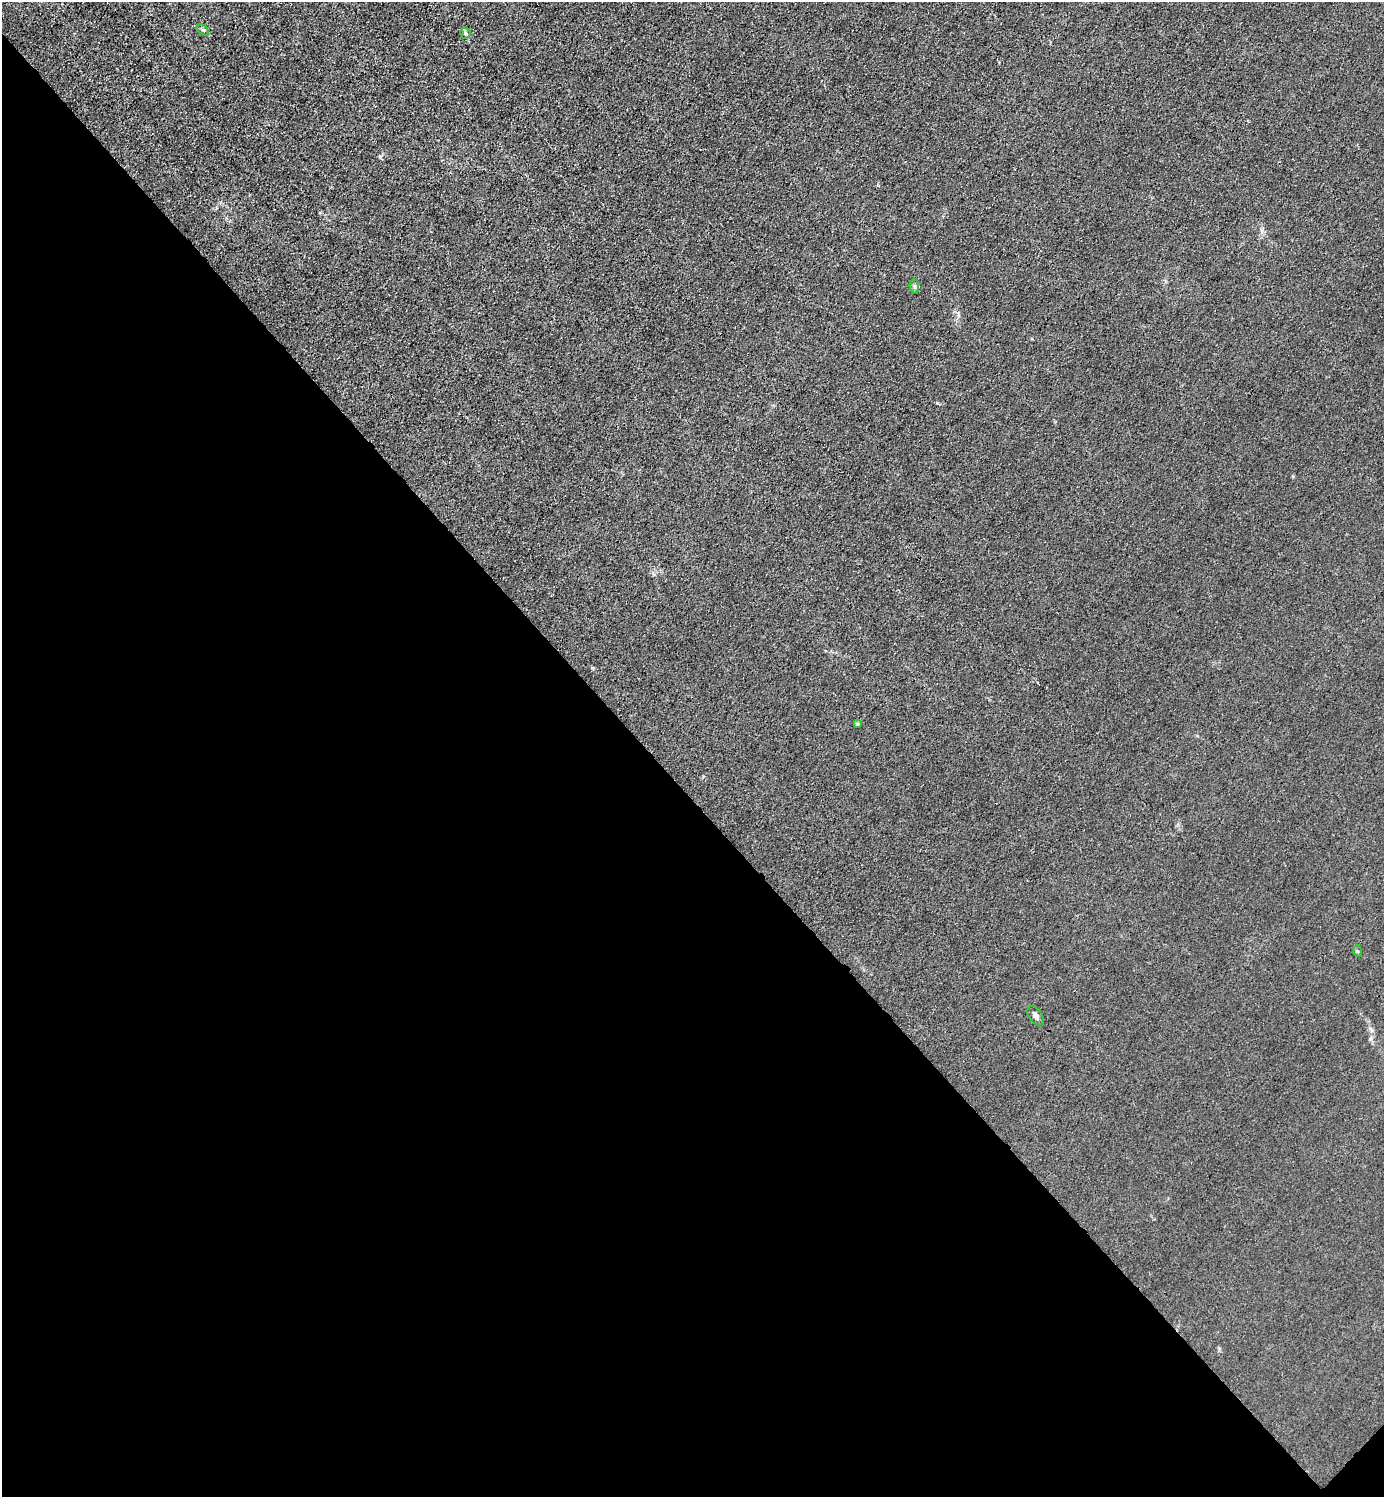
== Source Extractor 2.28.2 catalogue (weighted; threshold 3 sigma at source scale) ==
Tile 14 of 4 x 4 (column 2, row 4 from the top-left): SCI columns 1683-3064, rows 3-1497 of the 5985 x 5985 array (HDU 1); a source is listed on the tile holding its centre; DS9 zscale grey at full resolution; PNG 1386 x 1499 px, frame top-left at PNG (2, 2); each listed source drawn as its Kron ellipse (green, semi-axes under 4 px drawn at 4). Shown black and unused: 47% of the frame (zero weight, under 3 of 4 exposures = <1% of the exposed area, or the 3 px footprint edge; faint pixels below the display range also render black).
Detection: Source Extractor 2.28.2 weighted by HDU 2 'WHT'; one run over the whole footprint, this tile lists its part. Background 0.0213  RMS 0.0062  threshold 0.0279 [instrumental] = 3 sigma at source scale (4.5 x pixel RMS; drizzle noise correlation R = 1.50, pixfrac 1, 0.05/0.05 arcsec/px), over >= 5 px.
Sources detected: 6; all 6 listed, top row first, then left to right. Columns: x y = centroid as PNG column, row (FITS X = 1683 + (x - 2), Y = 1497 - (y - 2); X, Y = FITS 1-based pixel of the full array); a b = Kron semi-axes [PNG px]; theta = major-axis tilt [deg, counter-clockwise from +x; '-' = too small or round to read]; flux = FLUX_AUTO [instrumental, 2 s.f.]
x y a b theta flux
203 30 7 4 -44 0.95
465 33 6 5 - 0.97
914 286 7 5 -85 1.2
857 724 4 3 - 1.1
1357 951 6 4 -71 0.75
1035 1016 11 6 -55 2.6